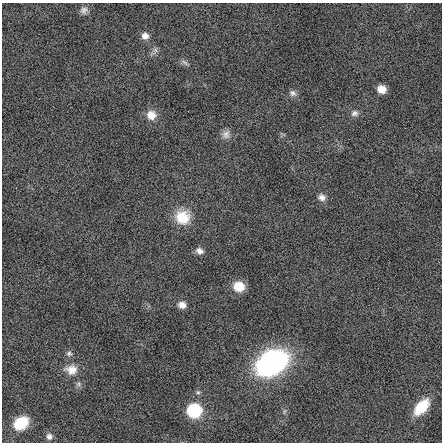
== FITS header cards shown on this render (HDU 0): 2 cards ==
NAXIS1  =                  440 / length of data axis 1
NAXIS2  =                  440 / length of data axis 2

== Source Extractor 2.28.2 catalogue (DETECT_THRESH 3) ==
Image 440 x 440 px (HDU 0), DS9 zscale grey, 1 PNG px = 1 image px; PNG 444 x 444 px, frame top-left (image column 1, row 440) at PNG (2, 3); no overlay
Background -0.132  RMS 4.3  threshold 12.9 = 3 sigma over >= 5 px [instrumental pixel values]
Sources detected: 23; all 23 listed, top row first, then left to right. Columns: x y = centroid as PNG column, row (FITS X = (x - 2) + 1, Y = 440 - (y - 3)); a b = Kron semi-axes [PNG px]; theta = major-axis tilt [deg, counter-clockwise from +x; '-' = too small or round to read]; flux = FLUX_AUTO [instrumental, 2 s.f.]
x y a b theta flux
84 10 10 9 - 1400
145 36 8 8 - 2000
155 51 12 5 68 1000
185 63 12 5 -38 840
381 89 7 7 - 3800
293 93 10 8 -31 1200
355 113 10 8 12 1300
151 115 12 12 - 3500
226 134 12 11 - 1900
322 197 10 9 - 1600
183 217 18 18 - 7900
199 251 9 7 -27 1600
239 286 11 9 -11 6000
182 305 9 8 - 2000
69 353 8 7 - 860
272 363 26 19 29 72000
71 370 17 14 -5 3700
78 384 8 6 22 780
198 392 6 5 - 570
421 407 18 10 48 9700
194 411 9 9 - 27000
21 423 14 11 36 8900
49 436 8 8 - 1200